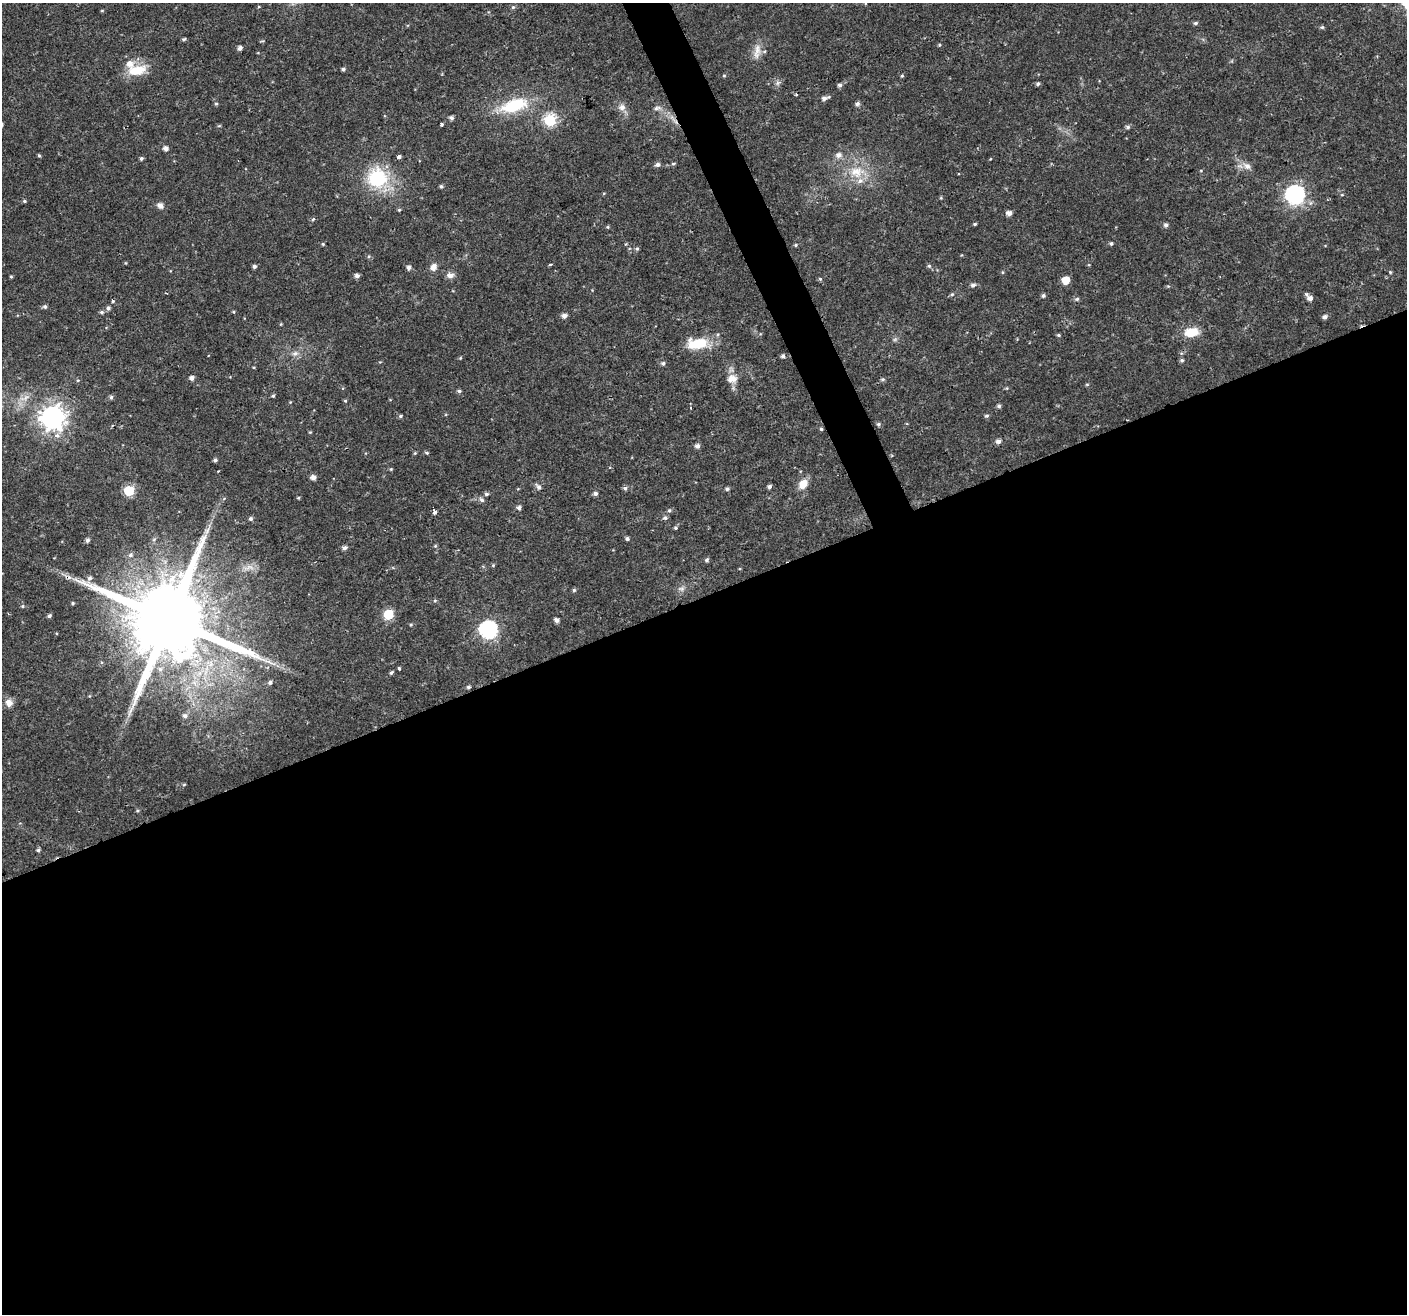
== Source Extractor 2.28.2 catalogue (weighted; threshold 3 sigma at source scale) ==
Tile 15 of 4 x 4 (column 3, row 4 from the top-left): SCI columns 2810-4214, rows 86-1397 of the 5621 x 5477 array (HDU 1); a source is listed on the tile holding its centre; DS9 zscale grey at full resolution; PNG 1409 x 1316 px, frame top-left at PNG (2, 3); no overlay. Shown black and unused: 56% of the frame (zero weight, under 2 of 3 exposures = <1% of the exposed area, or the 3 px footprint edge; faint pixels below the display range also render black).
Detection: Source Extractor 2.28.2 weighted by HDU 2 'WHT'; one run over the whole footprint, this tile lists its part. Background 0.0197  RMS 0.0029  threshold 0.013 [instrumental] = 3 sigma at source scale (4.5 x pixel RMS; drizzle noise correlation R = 1.50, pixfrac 1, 0.0396/0.0396 arcsec/px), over >= 5 px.
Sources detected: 165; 1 too faint to see at this stretch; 3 cosmic-ray / hot-pixel residue — not listed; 2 inside a brighter listed object's ellipse — not listed separately; the other 159 listed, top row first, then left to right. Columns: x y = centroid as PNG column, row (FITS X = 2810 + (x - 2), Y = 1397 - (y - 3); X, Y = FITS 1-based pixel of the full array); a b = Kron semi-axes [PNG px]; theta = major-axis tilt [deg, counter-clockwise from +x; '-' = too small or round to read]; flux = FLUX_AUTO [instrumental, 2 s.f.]
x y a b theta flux
513 7 5 5 - 0.54
102 10 5 3 - 0.24
1195 23 5 4 - 0.58
1322 27 6 5 - 0.44
184 39 5 4 - 0.46
939 45 4 4 - 0.31
240 48 5 4 - 1.1
757 51 23 9 80 3
343 69 4 4 - 0.56
137 70 26 13 11 7.1
724 76 5 3 - 0.3
902 76 5 4 - 0.36
778 83 7 6 - 0.79
1038 84 5 4 - 0.57
840 85 5 5 - 0.72
796 94 3 2 - 0.41
824 98 7 6 - 1.1
216 104 5 4 - 0.39
857 104 6 5 - 0.79
514 105 31 14 18 15
622 107 10 9 - 1.6
657 108 11 6 6 1
451 118 5 4 - 0.79
550 120 6 6 - 28
441 124 3 3 - 4
219 126 6 3 19 0.29
1128 127 6 4 -2 0.64
165 148 5 5 - 1.2
39 155 5 4 - 0.36
839 155 8 7 - 1.5
399 157 4 3 - 2.1
141 158 4 4 - 0.55
990 159 4 3 - 0.19
673 164 6 4 16 0.41
658 165 6 5 - 1
1247 166 12 9 -35 2
1201 171 4 3 - 0.23
857 172 24 16 -1 7.9
377 178 23 23 - 18
441 186 4 4 - 0.5
1295 194 8 7 - 110
1342 195 5 3 - 0.25
24 201 5 4 - 0.39
160 205 8 6 -38 1.4
399 210 4 4 - 0.33
1009 213 5 4 - 1.5
313 219 6 3 45 0.4
975 224 5 3 - 0.35
1166 225 5 5 - 0.85
608 227 5 4 - 0.32
323 244 4 4 - 0.33
1111 244 5 5 - 0.46
796 245 5 4 - 0.4
637 249 5 5 - 0.52
550 265 3 3 - 0.75
254 266 4 4 - 0.73
929 266 5 5 - 0.52
409 267 5 5 - 1
433 267 9 7 57 1.7
1390 272 4 4 - 0.32
450 275 10 7 6 1.4
357 276 5 5 - 1
11 277 4 4 - 0.32
820 279 5 4 - 0.37
1066 280 5 5 - 6.3
973 285 6 5 - 0.88
1168 286 4 4 - 0.28
166 293 3 2 - 0.21
952 294 6 4 40 0.47
1043 296 5 4 - 0.62
1310 298 7 6 - 1.6
1077 299 6 5 - 0.55
113 301 5 4 - 0.46
45 306 5 5 - 0.61
108 308 6 5 - 0.78
102 312 6 5 - 0.58
233 312 4 4 - 0.3
564 316 5 5 - 1.4
1325 317 5 5 - 0.95
281 324 5 3 - 0.25
1191 332 15 9 8 6
1058 335 5 4 - 0.43
697 344 25 13 5 8.6
295 353 10 7 7 1.3
783 356 5 4 - 0.62
460 358 5 3 - 0.24
1182 360 5 5 - 0.51
663 363 5 5 - 0.68
191 378 5 4 - 1.3
732 379 13 11 3 2.8
883 379 6 4 -18 0.42
78 380 5 4 - 0.32
1087 384 5 3 - 0.32
459 391 5 4 - 0.53
273 396 5 4 - 0.43
111 397 5 5 - 0.58
25 398 19 7 21 2.5
345 401 5 4 - 0.32
999 406 5 5 - 0.62
690 408 3 3 - 0.35
400 416 5 4 - 0.49
986 416 6 5 - 0.52
52 417 8 8 - 270
878 424 5 5 - 0.53
821 429 4 4 - 0.44
310 432 4 3 - 0.27
57 435 9 7 -20 1.5
998 441 6 5 - 1.1
697 446 5 5 - 1.2
415 453 5 4 - 0.3
427 453 5 4 - 0.42
215 460 4 4 - 0.64
391 469 5 4 - 0.33
313 477 5 5 - 1.5
803 484 13 10 52 3.3
539 487 8 5 -46 1
769 487 5 4 - 0.82
625 488 6 5 - 0.72
727 489 5 5 - 0.64
129 491 6 6 - 19
486 494 5 4 - 0.65
595 494 5 5 - 0.86
298 498 4 3 - 0.3
482 500 8 5 -39 0.82
519 508 4 4 - 0.95
669 510 6 5 - 0.56
434 512 6 3 -73 2.3
665 518 6 5 - 0.71
251 519 5 5 - 0.62
675 528 5 5 - 0.49
154 539 6 4 45 0.47
627 539 4 4 - 0.61
87 540 5 4 - 0.79
435 546 5 4 - 0.35
344 548 5 5 - 1
130 555 7 5 -12 0.76
707 560 6 5 - 0.58
493 565 5 4 - 0.34
248 568 21 8 7 2.7
90 578 6 6 - 0.88
681 589 10 7 19 1.2
574 590 5 5 - 0.46
435 601 5 3 - 0.35
73 603 4 3 - 0.36
23 606 5 5 - 0.43
388 614 6 6 - 16
49 616 5 4 - 0.63
169 619 23 20 10 5500
557 620 5 4 - 1.2
411 624 5 4 - 0.36
488 630 7 7 - 87
399 668 3 3 - 0.75
391 673 5 4 - 0.55
270 682 6 5 - 0.78
468 687 5 4 - 0.54
9 703 10 8 -55 1.9
185 716 6 5 - 0.91
184 784 5 3 - 0.3
38 850 5 4 - 0.59
Overlapping masked pixels (flux is a lower limit): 1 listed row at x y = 169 619